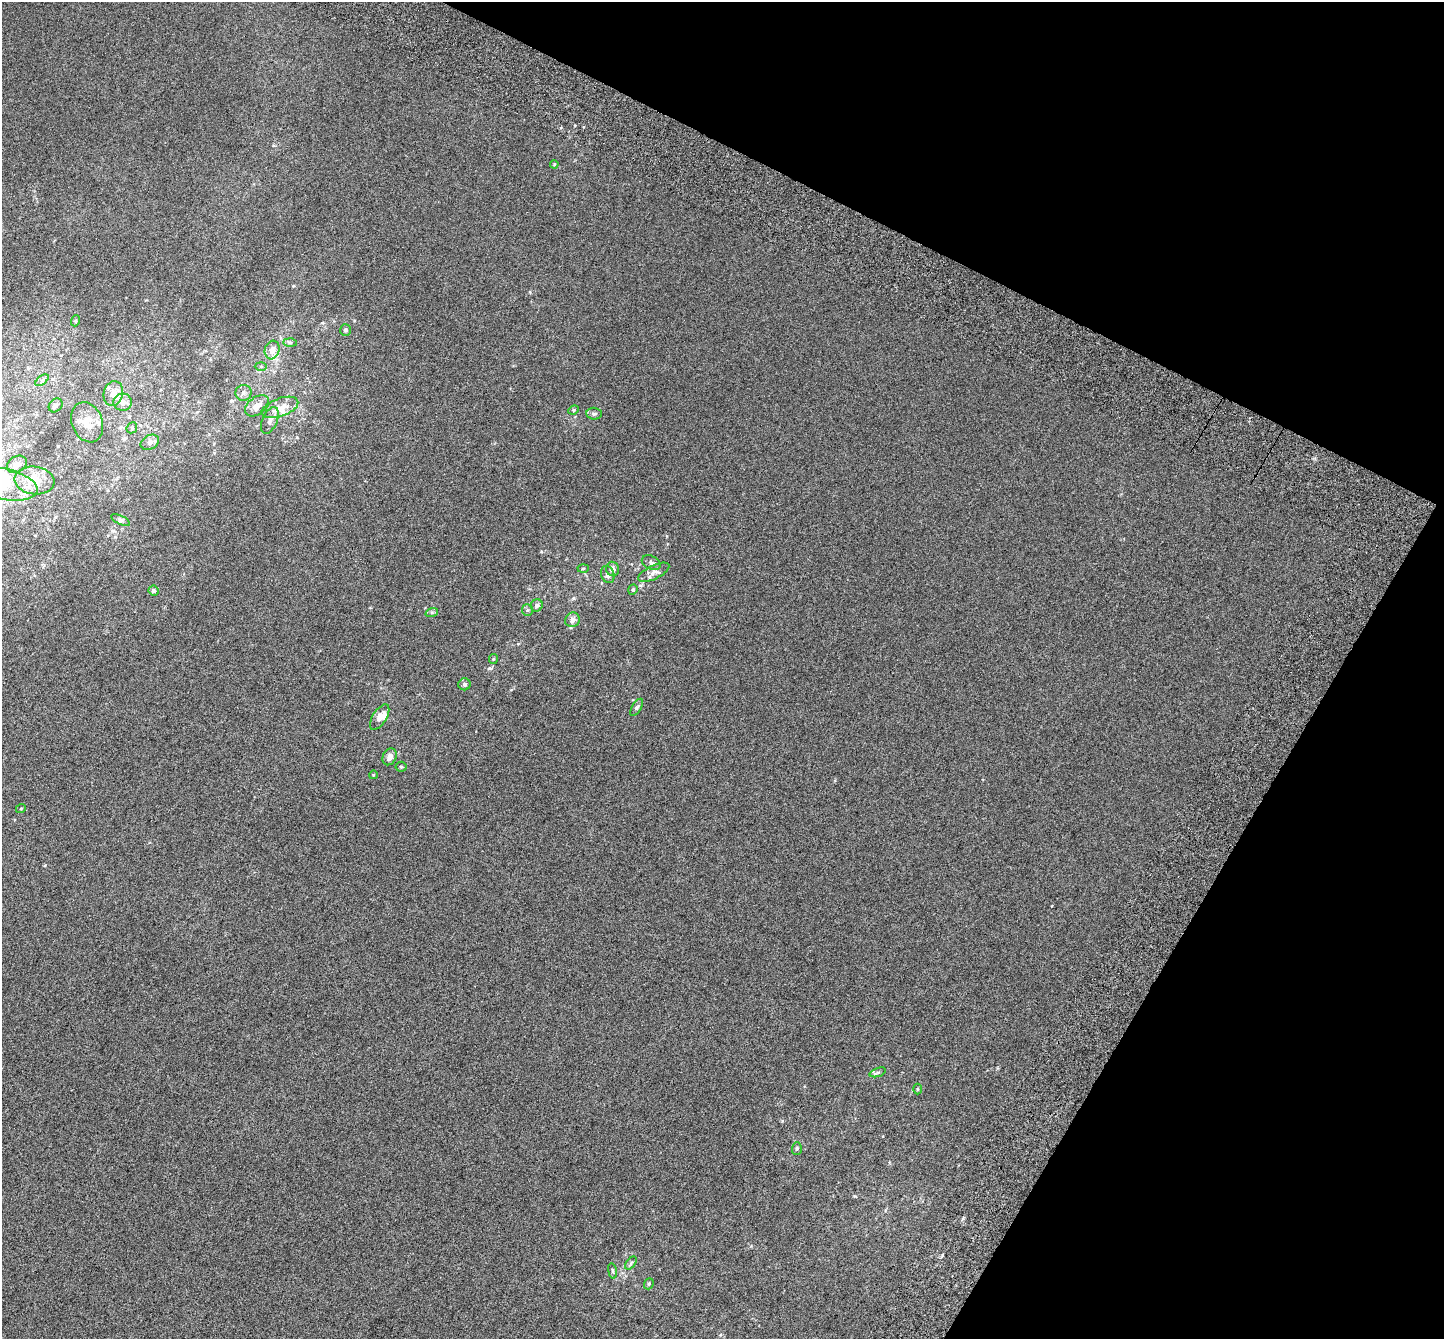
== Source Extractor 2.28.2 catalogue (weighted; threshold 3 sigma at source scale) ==
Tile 8 of 4 x 4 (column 4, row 2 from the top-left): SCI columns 4441-5882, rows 3069-4405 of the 5974 x 6071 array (HDU 1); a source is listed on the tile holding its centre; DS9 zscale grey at full resolution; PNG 1446 x 1341 px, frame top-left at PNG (2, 2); each listed source drawn as its Kron ellipse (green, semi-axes under 4 px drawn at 4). Shown black and unused: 24% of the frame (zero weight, under 3 of 6 exposures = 6% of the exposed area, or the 3 px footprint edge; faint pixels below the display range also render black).
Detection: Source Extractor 2.28.2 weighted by HDU 2 'WHT'; one run over the whole footprint, this tile lists its part. Background 0.00107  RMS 0.0049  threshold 0.02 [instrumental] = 3 sigma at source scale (4.09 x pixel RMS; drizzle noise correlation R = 1.36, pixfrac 0.8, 0.0396/0.0396 arcsec/px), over >= 5 px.
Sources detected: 54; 6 inside a brighter listed object's ellipse — not listed separately; the other 48 listed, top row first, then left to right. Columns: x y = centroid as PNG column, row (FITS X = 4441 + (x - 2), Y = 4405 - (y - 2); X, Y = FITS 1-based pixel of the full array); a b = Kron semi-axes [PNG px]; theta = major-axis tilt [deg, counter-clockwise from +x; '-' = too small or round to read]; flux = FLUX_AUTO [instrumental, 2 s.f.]
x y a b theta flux
554 164 4 3 - 0.44
75 321 5 3 - 0.47
345 330 6 5 - 0.93
290 342 7 4 -1 0.78
272 350 9 7 74 2.7
261 366 6 4 -1 0.67
42 380 8 4 37 0.83
243 393 8 8 - 1.7
113 394 12 9 76 4
123 402 9 8 - 2.8
56 405 8 6 47 1
257 406 13 8 37 3.9
280 407 19 9 20 4.8
574 410 5 4 - 0.59
594 414 7 6 - 1.1
270 420 14 7 66 2.4
87 422 21 15 -68 6.8
132 428 6 5 - 0.6
150 442 9 7 30 1.6
17 464 10 8 32 2.4
34 481 20 13 -8 7
3 484 35 15 -12 13
121 520 10 4 -26 0.82
651 563 10 6 -27 1.3
583 568 5 3 - 0.43
613 569 7 6 - 1.8
654 572 17 7 26 2.6
608 575 9 6 -68 1.7
633 590 5 4 - 0.57
153 591 5 5 - 0.9
537 605 6 5 - 1.2
527 610 6 5 - 0.69
432 612 6 4 18 0.64
572 620 8 7 - 1.9
493 659 5 4 - 0.43
465 684 6 6 - 1
637 707 10 4 59 0.81
380 717 14 7 57 3.5
390 757 9 6 64 2.2
401 767 5 5 - 0.56
373 775 4 3 - 0.33
21 808 5 3 - 0.34
878 1072 8 3 19 0.81
917 1089 5 3 - 0.43
797 1149 6 5 - 0.68
631 1263 7 4 53 0.81
612 1271 8 4 -81 0.69
649 1284 6 4 69 0.62
Isophote crosses this tile's border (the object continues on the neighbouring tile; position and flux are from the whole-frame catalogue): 1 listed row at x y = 3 484
Unlisted compact peaks at least as high as the median listed source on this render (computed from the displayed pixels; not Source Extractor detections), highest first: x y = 855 1196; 942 1255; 45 865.